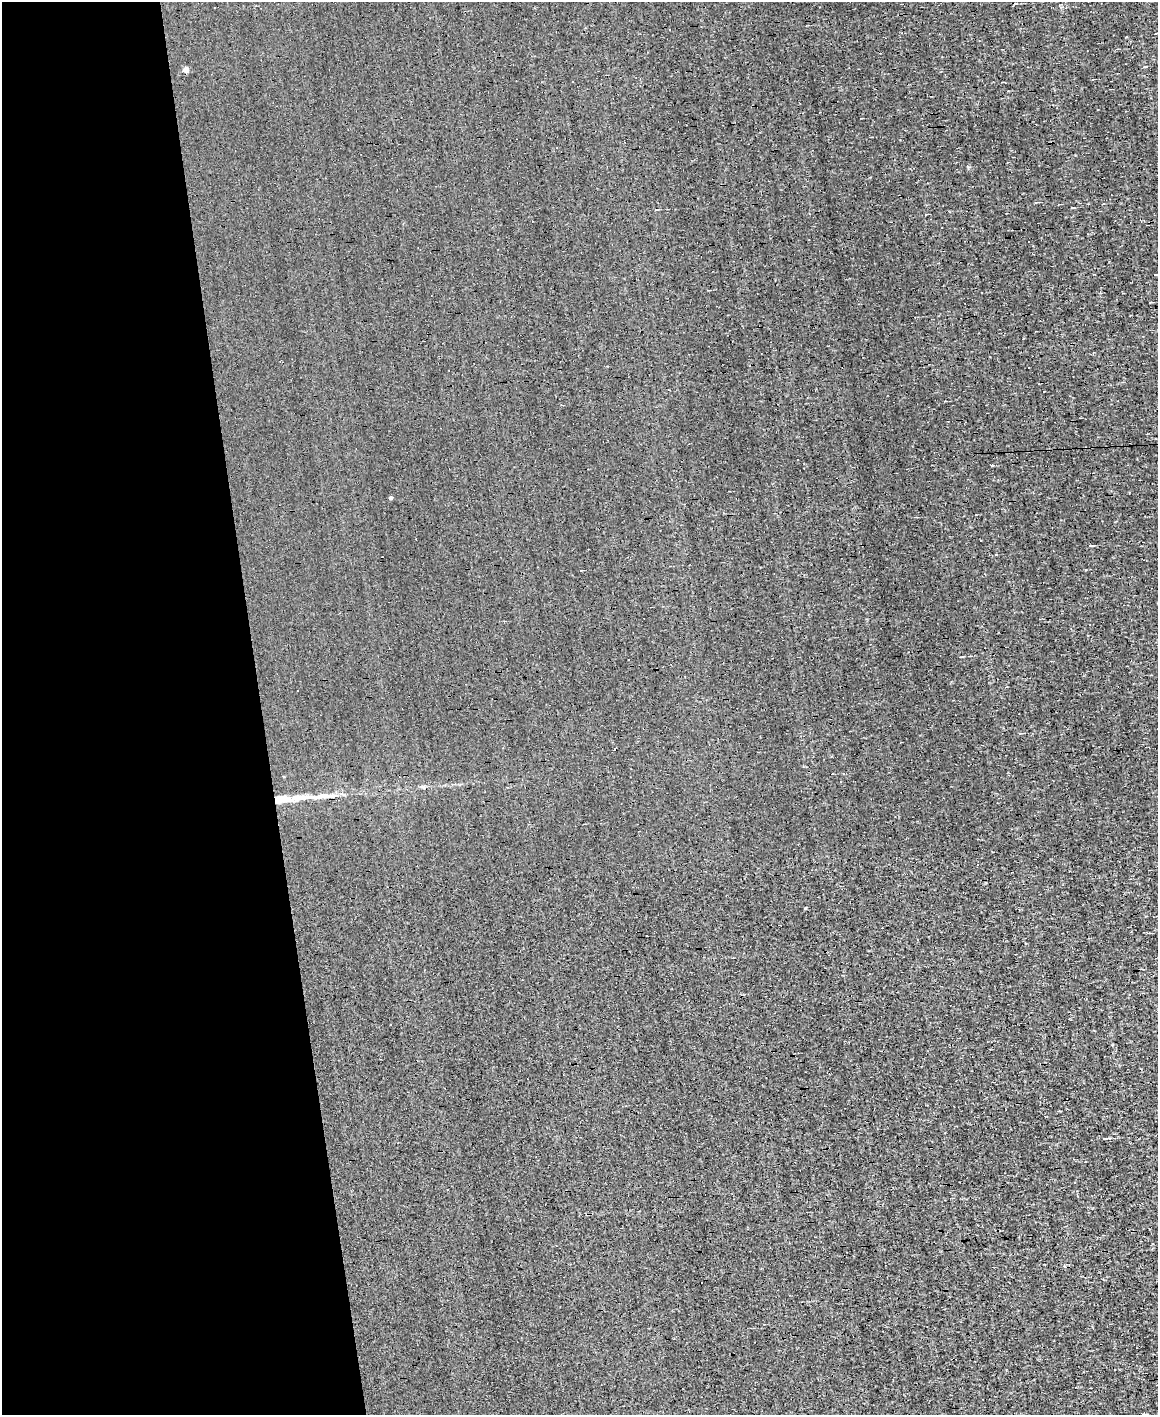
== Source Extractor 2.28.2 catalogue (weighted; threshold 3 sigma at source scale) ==
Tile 5 of 4 x 3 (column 1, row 2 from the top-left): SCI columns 1-1156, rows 1636-3048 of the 4625 x 4573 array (HDU 1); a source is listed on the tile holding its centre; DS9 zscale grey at full resolution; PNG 1160 x 1417 px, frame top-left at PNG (2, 2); no overlay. Shown black and unused: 23% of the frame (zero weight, under 3 of 4 exposures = <1% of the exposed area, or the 3 px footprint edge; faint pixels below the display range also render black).
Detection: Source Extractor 2.28.2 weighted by HDU 2 'WHT'; one run over the whole footprint, this tile lists its part. Background 1.57e-04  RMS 0.04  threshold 0.179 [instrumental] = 3 sigma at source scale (4.5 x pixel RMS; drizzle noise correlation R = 1.50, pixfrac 1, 0.05/0.05 arcsec/px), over >= 5 px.
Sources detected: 19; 6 cosmic-ray / hot-pixel residue — not listed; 2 inside a brighter listed object's ellipse — not listed separately; the other 11 listed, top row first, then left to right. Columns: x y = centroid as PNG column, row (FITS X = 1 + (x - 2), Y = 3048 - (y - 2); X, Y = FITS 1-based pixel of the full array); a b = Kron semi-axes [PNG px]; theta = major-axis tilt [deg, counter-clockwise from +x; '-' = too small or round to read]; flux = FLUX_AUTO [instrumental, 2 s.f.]
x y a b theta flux
186 70 4 4 - 29
926 214 3 2 - 4.7
1156 274 10 3 4 7.7
391 498 4 3 - 7.1
1090 546 5 3 - 4.1
1020 733 5 3 - 3.3
300 798 32 7 7 60
280 800 14 6 8 68
805 908 3 3 - 3.9
1105 1138 11 3 6 6.4
1064 1267 3 3 - 19
Overlapping masked pixels (flux is a lower limit): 1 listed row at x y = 280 800
Isophote crosses this tile's border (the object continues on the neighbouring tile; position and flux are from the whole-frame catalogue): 1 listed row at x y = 1156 274
Unlisted compact peaks at least as high as the median listed source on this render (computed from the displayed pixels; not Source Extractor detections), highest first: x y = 968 167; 992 466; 1086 570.